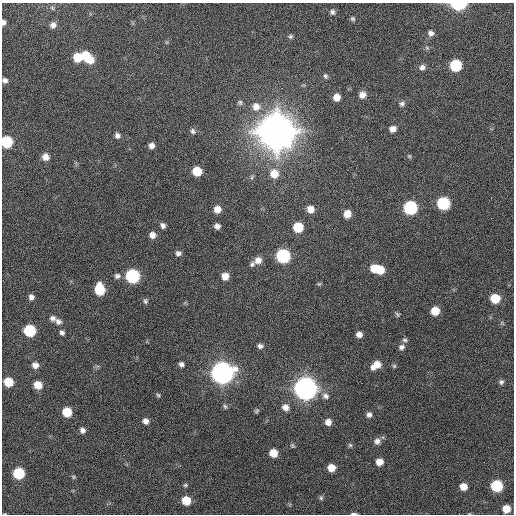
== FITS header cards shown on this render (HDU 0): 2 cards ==
NAXIS1  =                  512 / Axis length
NAXIS2  =                  512 / Axis length

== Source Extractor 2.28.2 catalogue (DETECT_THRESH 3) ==
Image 512 x 512 px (HDU 0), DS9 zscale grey, 1 PNG px = 1 image px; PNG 516 x 516 px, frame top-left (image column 1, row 512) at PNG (2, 3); no overlay
Background 387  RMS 9.8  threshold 29.3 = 3 sigma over >= 5 px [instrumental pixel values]
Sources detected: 99; all 99 listed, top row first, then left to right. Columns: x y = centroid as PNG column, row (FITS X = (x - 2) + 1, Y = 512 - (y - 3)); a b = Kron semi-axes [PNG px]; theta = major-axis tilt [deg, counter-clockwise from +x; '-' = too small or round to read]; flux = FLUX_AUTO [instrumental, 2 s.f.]
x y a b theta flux
458 4 9 5 0 6.2e+04
52 8 6 5 - 1.1e+03
332 12 8 7 - 2.2e+03
353 19 6 5 - 1.3e+03
3 22 6 5 - 2.2e+03
53 25 8 7 - 3.1e+03
431 33 7 6 - 2.4e+03
290 36 7 5 -9 1.4e+03
427 48 6 5 - 1.0e+03
86 55 9 7 89 1.1e+04
78 57 9 7 -7 1.6e+04
90 59 8 7 - 9.7e+03
456 65 7 7 - 4.1e+04
422 67 8 7 - 2.6e+03
325 76 7 6 - 1.5e+03
5 80 6 6 - 2.2e+03
362 95 8 8 - 4.7e+03
337 97 7 7 - 6.4e+03
240 102 6 6 - 1.4e+03
402 104 8 7 - 2.0e+03
256 107 12 11 - 7.1e+03
393 129 8 7 - 4.1e+03
193 131 7 6 - 1.7e+03
276 131 11 11 - 3.5e+06
117 135 7 6 - 2.4e+03
7 142 7 7 - 4.3e+04
151 145 6 6 - 3.0e+03
409 156 5 5 - 9.1e+02
45 157 8 7 - 5.1e+03
197 171 7 7 - 1.6e+04
274 174 10 9 - 1.0e+04
252 177 8 4 66 1.2e+03
443 203 8 7 - 5.9e+04
410 208 8 8 - 8.4e+04
217 209 7 7 - 5.8e+03
311 209 8 7 - 5.7e+03
347 214 8 7 - 6.8e+03
163 226 6 5 - 2.4e+03
217 226 6 5 - 2.8e+03
298 227 7 7 - 2.1e+04
152 235 7 7 - 4.1e+03
178 253 8 7 - 2.2e+03
283 256 8 8 - 8.9e+04
258 260 9 8 - 4.8e+03
252 264 8 6 47 1.7e+03
374 268 8 7 - 1.1e+04
380 270 8 7 - 1.1e+04
117 276 8 7 - 2.4e+03
133 276 8 8 - 9.2e+04
225 276 7 7 - 6.4e+03
319 284 5 5 - 8.3e+02
99 289 8 7 - 2.9e+04
31 297 7 6 - 2.6e+03
495 298 7 7 - 1.8e+04
145 301 8 6 -76 1.5e+03
435 311 7 7 - 1.1e+04
397 314 7 5 -52 1.2e+03
52 318 7 7 - 2.3e+03
58 321 10 8 -30 2.9e+03
30 330 7 7 - 4.8e+04
62 333 6 5 - 1.9e+03
359 334 6 6 - 3.5e+03
405 340 7 6 - 1.6e+03
260 346 7 5 -14 2.1e+03
401 347 7 7 - 2.5e+03
181 364 6 6 - 2.1e+03
35 365 7 6 - 3.6e+03
376 365 12 7 36 8.2e+03
394 366 6 4 -44 1.0e+03
222 373 9 8 - 7.1e+05
8 382 7 6 - 1.5e+04
501 382 6 6 - 1.7e+03
38 385 7 6 - 9.2e+03
305 388 9 8 - 8.2e+05
158 395 7 5 -54 1.0e+03
325 396 10 8 -16 3.4e+03
225 406 8 5 -62 1.3e+03
285 407 8 7 - 4.5e+03
257 411 7 5 53 1.1e+03
67 412 7 7 - 1.8e+04
369 415 7 7 - 2.4e+03
145 421 7 6 - 3.4e+03
328 422 7 7 - 4.5e+03
82 430 6 6 - 2.6e+03
377 441 8 8 - 3.2e+03
350 445 6 5 - 1.2e+03
292 446 7 5 -52 1.1e+03
273 453 7 7 - 1.0e+04
379 462 6 6 - 6.3e+03
331 468 6 6 - 8.3e+03
19 473 7 7 - 3.8e+04
73 477 6 4 -22 8.7e+02
185 485 5 4 - 9.9e+02
497 486 7 7 - 4.6e+04
463 487 7 6 - 6.6e+03
321 498 7 5 -75 1.3e+03
186 500 7 6 - 1.5e+04
506 509 6 6 - 1.0e+04
354 514 7 2 0 1.1e+03
At the frame edge (FLAGS 8, measured only in part): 5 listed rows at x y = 458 4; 3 22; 5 80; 7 142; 354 514